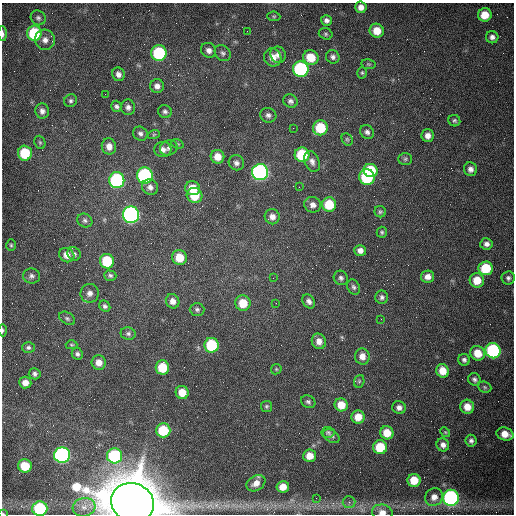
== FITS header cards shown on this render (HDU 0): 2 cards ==
NAXIS1  =                  512 /fastest changing axis
NAXIS2  =                  512 /next to fastest changing axis

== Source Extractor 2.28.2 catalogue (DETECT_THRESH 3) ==
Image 512 x 512 px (HDU 0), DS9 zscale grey, 1 PNG px = 1 image px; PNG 516 x 516 px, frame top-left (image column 1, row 512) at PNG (2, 3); each listed source drawn as its Kron ellipse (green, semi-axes under 4 px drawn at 4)
Background 1540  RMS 24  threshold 72.4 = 3 sigma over >= 5 px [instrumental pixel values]
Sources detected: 146; all 146 listed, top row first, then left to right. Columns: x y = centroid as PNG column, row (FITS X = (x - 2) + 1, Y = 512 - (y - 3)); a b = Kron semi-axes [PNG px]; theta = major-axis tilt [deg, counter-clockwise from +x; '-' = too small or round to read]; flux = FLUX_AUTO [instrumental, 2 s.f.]
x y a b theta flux
361 7 6 5 - 1.0e+04
485 15 7 6 - 2.4e+04
274 16 6 4 -6 2.1e+03
38 18 8 7 - 4.5e+03
326 20 5 5 - 5.4e+03
247 31 2 2 - 6.6e+02
377 31 7 7 - 2.3e+04
34 33 7 7 - 9.6e+04
3 34 7 3 -87 4.4e+03
326 34 7 5 -16 3.0e+03
492 37 6 6 - 6.0e+03
45 40 10 10 - 1.1e+04
209 50 8 7 - 7.6e+03
159 53 8 7 - 1.3e+05
223 53 9 7 -47 5.1e+03
278 55 8 7 - 8.0e+03
273 57 9 8 - 1.3e+04
311 57 8 7 - 3.2e+04
333 57 7 6 - 5.7e+03
368 64 7 5 -11 2.7e+03
301 69 8 7 - 2.0e+05
362 73 6 5 - 2.6e+03
118 74 7 6 - 7.6e+03
157 86 7 7 - 7.8e+03
105 94 2 2 - 9.0e+02
71 101 7 6 - 3.9e+03
290 101 7 6 - 4.9e+03
116 106 5 5 - 4.1e+03
128 107 8 7 - 6.4e+03
42 111 7 7 - 7.0e+03
165 111 7 6 - 4.4e+03
268 115 8 7 - 5.9e+03
454 121 6 5 - 3.2e+03
293 128 2 2 - 7.5e+02
320 128 7 7 - 5.9e+04
367 132 7 6 - 5.6e+03
140 134 7 6 - 5.4e+03
154 134 6 4 19 2.1e+03
428 136 6 6 - 1.0e+04
347 139 6 5 - 2.4e+03
40 142 7 5 -69 2.7e+03
177 144 6 4 -19 2.2e+03
109 146 8 7 - 1.2e+04
169 148 9 7 22 5.6e+03
163 150 8 7 - 8.0e+03
25 153 7 7 - 6.0e+04
302 155 7 7 - 8.6e+04
217 157 7 6 - 1.8e+04
405 159 7 6 - 3.4e+03
312 161 11 7 -68 8.2e+03
236 163 8 7 - 6.0e+03
470 169 7 6 - 7.7e+03
371 170 7 6 - 7.1e+04
260 172 8 8 - 4.4e+05
145 176 8 8 - 2.6e+05
367 177 8 7 - 1.2e+05
117 180 8 7 - 2.0e+05
150 187 8 7 - 7.5e+03
299 187 2 2 - 1.0e+03
193 188 7 7 - 2.7e+04
195 195 8 7 - 3.5e+04
329 204 7 7 - 4.7e+04
313 205 8 7 - 8.5e+03
380 212 6 5 - 3.0e+03
131 215 8 8 - 5.4e+05
272 217 8 7 - 9.5e+03
85 220 8 6 -30 4.6e+03
382 232 5 5 - 2.8e+03
486 244 6 6 - 6.7e+03
11 245 6 5 - 2.5e+03
360 250 6 5 - 8.4e+03
74 254 7 6 - 4.5e+03
67 255 8 7 - 1.3e+04
179 257 7 7 - 3.2e+04
107 261 7 7 - 6.7e+04
486 268 7 7 - 5.7e+04
32 276 8 7 - 5.4e+03
110 276 6 5 - 3.8e+03
428 277 7 6 - 1.0e+04
273 278 2 2 - 7.0e+02
341 278 7 6 - 4.4e+03
508 278 7 6 - 4.6e+03
477 280 7 7 - 2.8e+04
354 287 8 6 -64 4.3e+03
90 293 9 9 - 9.7e+03
382 297 6 6 - 4.5e+03
173 301 7 6 - 9.8e+03
309 301 7 6 - 6.4e+03
243 303 8 7 - 3.3e+04
276 303 3 2 - 1.2e+03
105 306 6 5 - 4.0e+03
197 309 7 6 - 4.0e+03
67 318 9 5 -33 3.9e+03
381 319 2 2 - 8.9e+02
3 330 6 3 -87 2.3e+03
128 334 7 6 - 4.2e+03
319 341 8 7 - 1.2e+04
71 345 6 4 -2 2.2e+03
211 345 7 7 - 1.0e+05
28 347 6 5 - 3.9e+03
493 351 8 7 - 2.0e+05
478 353 7 7 - 2.8e+04
77 354 6 5 - 4.3e+03
362 356 8 7 - 1.3e+04
464 360 6 6 - 4.7e+03
99 363 7 7 - 1.4e+04
162 367 7 6 - 4.3e+04
276 369 5 5 - 2.3e+03
443 371 7 6 - 2.3e+04
35 374 6 5 - 4.4e+03
474 379 6 6 - 4.6e+03
359 381 6 5 - 2.5e+03
25 383 6 6 - 1.2e+04
485 387 7 5 -22 2.9e+03
182 392 6 6 - 2.3e+04
308 402 7 6 - 3.9e+03
341 405 6 6 - 2.4e+04
266 406 5 5 - 2.7e+03
467 407 7 7 - 1.9e+04
399 408 7 6 - 7.2e+03
358 417 6 6 - 2.0e+04
163 430 7 7 - 6.0e+04
328 432 6 5 - 2.9e+03
445 432 5 4 - 1.7e+03
387 433 7 6 - 2.7e+04
505 434 8 6 -15 1.8e+04
331 436 9 6 -32 4.5e+03
471 441 6 5 - 4.9e+03
443 445 7 6 - 7.4e+03
380 447 7 7 - 5.0e+04
62 455 8 8 - 4.1e+05
115 456 7 7 - 1.5e+05
310 456 6 6 - 2.0e+04
25 466 7 6 - 4.1e+04
414 480 6 6 - 3.2e+04
256 483 10 7 32 1.2e+04
283 487 6 5 - 1.8e+04
434 497 9 8 - 1.2e+04
316 498 2 2 - 3.7e+03
451 498 8 8 - 3.4e+05
133 502 22 19 -22 1.5e+07
349 502 6 6 - 4.3e+03
84 507 11 9 15 1.2e+04
40 509 7 7 - 1.1e+05
382 512 10 7 -9 1.2e+04
3 514 4 3 - 1.5e+03
At the frame edge (FLAGS 8, measured only in part): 6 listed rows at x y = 3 34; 3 330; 133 502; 40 509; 382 512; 3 514